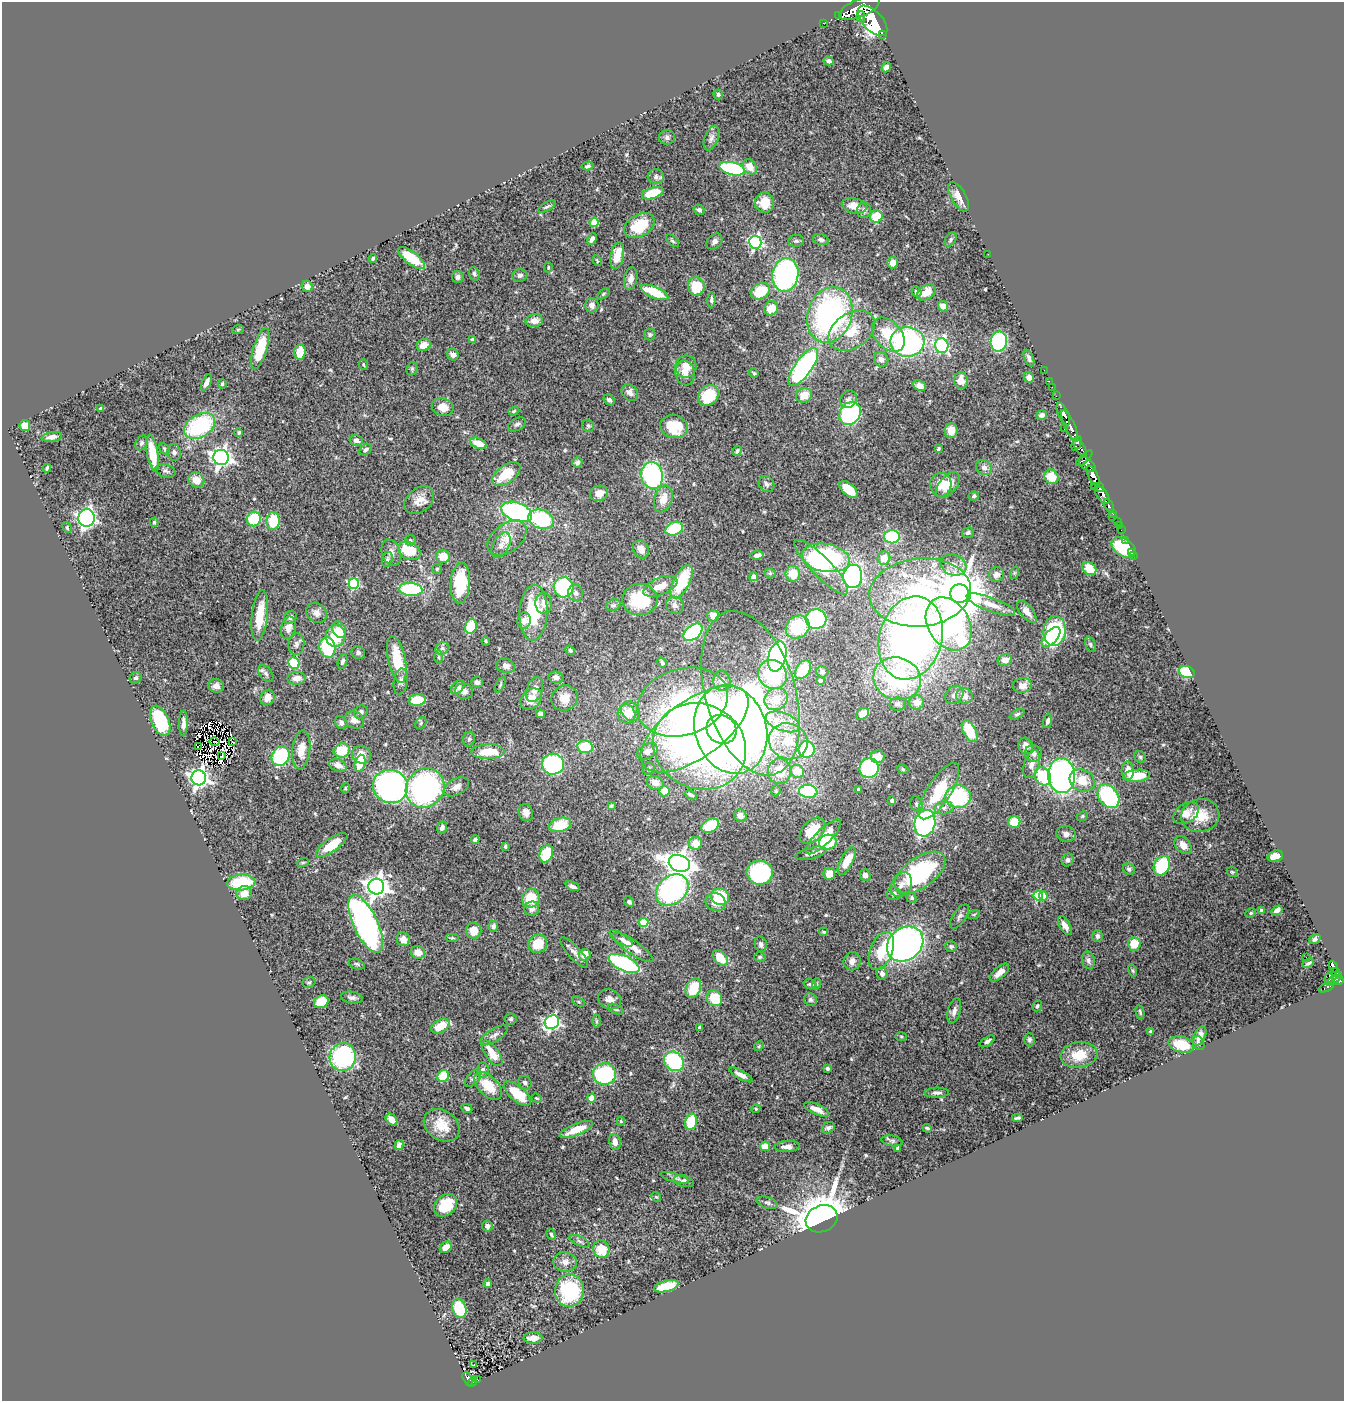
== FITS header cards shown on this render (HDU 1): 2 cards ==
NAXIS1  =                 1342
NAXIS2  =                 1399

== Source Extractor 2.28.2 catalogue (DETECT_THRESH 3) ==
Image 1342 x 1399 px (HDU 1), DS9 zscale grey, 1 PNG px = 1 image px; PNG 1346 x 1403 px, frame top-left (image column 1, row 1399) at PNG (2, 2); each listed source drawn as its Kron ellipse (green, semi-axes under 4 px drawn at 4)
Background 1.6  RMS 0.037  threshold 0.112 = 3 sigma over >= 5 px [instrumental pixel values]
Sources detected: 551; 6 with non-positive FLUX_AUTO (blend fragments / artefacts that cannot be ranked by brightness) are neither listed nor drawn; of the other 545, the 500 brightest by FLUX_AUTO listed and drawn (45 fainter detections omitted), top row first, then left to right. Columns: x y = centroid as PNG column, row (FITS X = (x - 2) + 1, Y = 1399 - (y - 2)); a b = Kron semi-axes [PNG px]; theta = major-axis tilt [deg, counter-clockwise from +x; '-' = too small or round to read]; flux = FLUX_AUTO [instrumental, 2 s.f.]
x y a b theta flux
860 8 22 9 23 10000
839 15 3 2 - 8.5
861 16 5 4 - 1100
873 21 19 9 -46 12000
823 23 2 2 - 17
882 34 4 3 - 240
829 61 5 4 - 8
886 67 5 4 - 9.8
718 94 5 4 - 4.6
667 137 8 7 - 7.4
711 138 13 6 68 11
588 166 6 3 14 5.1
750 167 8 6 -55 31
732 169 13 6 -13 230
656 177 8 7 - 9
653 193 11 5 18 79
958 197 16 7 -60 23
764 203 10 9 - 49
854 206 12 7 -12 27
547 207 10 3 30 4.7
699 210 6 5 - 6.3
864 210 8 7 - 11
876 216 6 6 - 63
594 222 4 4 - 65
639 226 16 11 31 97
592 239 6 4 62 12
821 240 8 5 -15 7
951 240 8 5 56 5.4
672 241 8 4 -45 4.2
714 241 9 6 43 8.9
796 241 8 6 9 6.4
755 242 6 6 - 540
988 254 2 2 - 12
617 256 14 6 77 42
373 258 4 3 - 4.3
411 258 16 6 -37 88
597 261 5 3 - 2.8
893 263 6 5 - 18
548 267 5 3 - 2.8
474 274 7 5 -72 4.9
520 275 7 6 - 8.3
785 275 17 13 81 560
458 277 6 5 - 8.7
631 279 11 6 78 15
307 286 6 5 - 17
696 286 9 8 - 72
760 291 10 7 28 83
655 292 15 5 -23 92
916 292 5 4 - 7.3
926 292 10 7 36 35
603 294 7 3 36 3.2
711 300 7 4 87 5.2
592 305 7 6 - 12
943 306 5 5 - 19
771 308 7 6 - 38
830 315 28 22 71 630
534 321 9 6 4 19
238 329 6 4 19 2.8
852 331 25 17 33 71
650 335 6 5 - 4.3
888 335 20 13 -48 85
473 340 4 4 - 15
907 342 17 15 -1 480
999 342 10 8 79 250
424 345 7 6 - 30
942 345 7 6 - 350
260 348 21 7 73 73
300 352 7 6 - 36
453 355 6 5 - 14
1029 358 9 4 -67 8.2
881 359 8 7 - 13
363 365 5 4 - 3.7
686 367 11 10 - 34
803 367 22 8 54 490
412 369 7 5 71 4
1044 370 2 2 - 19
685 373 12 9 -80 24
754 373 5 4 - 3.9
1029 377 5 5 - 16
961 381 8 7 - 27
1049 381 2 2 - 24
206 382 9 4 64 11
222 384 4 4 - 4.1
919 385 7 5 -24 16
1052 387 2 2 - 24
630 392 9 7 -51 14
708 395 11 9 47 110
804 395 8 7 - 33
1056 396 2 2 - 25
848 399 9 8 - 11
609 400 6 5 - 6.8
443 407 11 8 -17 30
101 409 4 3 - 6.5
514 411 6 4 20 3.7
850 413 12 10 56 290
1063 414 12 5 -65 2800
1042 415 5 4 - 9.1
517 424 9 6 30 7.3
25 425 5 5 - 36
199 426 17 11 32 250
588 426 6 6 - 4.5
1070 426 17 5 -66 3000
674 427 14 11 -17 66
1064 429 2 2 - 15
951 430 7 6 - 32
239 433 4 4 - 4.3
52 437 10 5 9 14
356 440 6 5 - 7.8
141 443 8 5 61 5.9
478 443 9 5 -20 38
1077 443 8 3 64 730
1080 448 10 4 -56 2000
165 449 6 4 -61 3.6
938 449 4 3 - 4.1
366 450 7 5 41 6.7
737 451 5 3 - 4.4
174 452 8 6 -78 7.6
153 453 19 5 -80 72
221 457 8 7 - 1300
1084 458 10 4 44 870
577 462 5 5 - 7.5
1087 464 9 5 -38 1100
984 467 8 7 - 12
47 468 4 3 - 4.3
166 471 10 6 -16 8.1
506 474 16 9 37 71
652 475 13 11 -80 370
1093 476 11 5 -62 4800
1051 477 7 6 - 43
196 480 8 7 - 30
766 484 9 7 -49 8.5
941 485 12 11 - 35
948 485 15 8 51 32
1094 486 2 2 - 140
1100 487 5 3 - 1100
849 489 11 6 -41 66
599 493 9 7 19 24
1102 495 10 5 -53 2800
974 496 5 4 - 4.4
663 499 14 9 72 33
419 500 17 12 40 29
1109 506 7 3 -64 430
517 512 16 9 -19 450
1112 513 4 2 - 550
1112 517 4 2 - 22
87 518 9 8 - 860
254 519 7 7 - 130
541 519 13 9 -19 170
273 521 9 6 85 82
1117 521 2 2 - 19
154 522 4 4 - 3.1
1119 525 2 2 - 19
67 528 6 4 -64 3.4
674 529 9 6 24 110
1121 530 2 2 - 18
968 533 6 5 - 5.3
892 537 8 6 0 190
507 538 22 14 38 43
410 540 6 5 - 4.8
1126 540 3 2 - 15
501 545 14 8 62 16
1124 548 13 8 -33 160
641 549 9 7 -66 18
409 551 12 8 -26 95
1132 552 3 2 - 28
391 553 13 9 -71 16
757 555 7 4 8 9.1
443 556 7 6 - 37
1134 556 3 2 - 3.7
826 558 24 14 -11 330
884 558 7 6 - 33
387 559 8 5 73 5.2
953 565 13 10 -21 23
821 567 37 10 -46 120
437 569 5 5 - 3.5
1089 569 7 6 - 48
770 573 5 5 - 3.1
1014 573 6 4 72 3.5
793 574 8 7 - 49
996 574 7 7 - 13
853 576 11 9 82 350
754 577 4 4 - 23
681 582 18 8 62 130
460 583 20 9 86 99
354 584 5 5 - 220
660 586 18 8 23 33
564 587 10 10 - 200
411 589 11 6 -4 210
576 593 8 7 - 8.8
920 593 51 34 6 530
960 594 9 9 - 17000
640 599 18 15 1 130
544 603 10 8 -85 21
991 604 26 7 -21 31
613 605 7 5 21 5.9
675 605 9 8 - 12
1027 612 13 6 -51 15
317 613 11 9 -41 16
533 613 28 14 88 150
260 615 25 8 84 71
713 616 6 5 - 23
290 617 7 5 49 8.3
816 619 10 10 - 390
524 621 8 6 83 17
949 624 28 20 -59 1100
471 626 7 5 75 97
798 627 12 11 - 110
288 628 11 7 77 23
339 630 9 6 -61 22
1055 631 15 11 85 260
693 632 11 7 40 220
336 636 11 10 - 85
1051 637 12 6 47 94
911 638 42 31 74 1600
486 641 4 3 - 2.9
296 644 11 8 80 9.1
1090 644 8 5 -72 5.2
327 647 10 8 -80 160
442 648 7 6 - 8.5
570 650 5 4 - 4.1
358 652 7 6 - 7.2
777 656 15 8 75 630
438 657 7 4 -89 4.6
397 659 24 8 -78 90
1005 660 7 6 - 18
342 661 7 4 73 7.1
662 662 5 4 - 6.3
294 663 6 5 - 96
506 666 9 7 -17 11
803 670 10 6 56 67
822 672 6 5 - 6
1187 672 8 5 -19 170
266 673 9 6 -50 7.8
773 674 15 13 -49 160
556 677 7 6 - 11
136 678 6 5 - 5.3
297 678 9 6 2 19
897 679 24 21 -20 300
820 680 3 3 - 3.4
401 681 13 7 80 11
722 681 10 8 -84 12
477 682 6 5 - 8.4
500 685 8 3 60 3.9
216 686 8 7 - 13
1022 686 9 7 5 17
458 687 8 5 48 14
535 689 13 8 72 18
464 691 9 7 -14 12
750 693 85 45 -74 870
954 695 10 8 42 14
964 696 8 7 - 22
267 698 8 7 - 21
565 698 13 12 - 34
531 699 12 9 45 32
776 699 12 10 35 46
417 700 8 5 7 75
682 702 46 33 17 650
917 703 7 7 - 25
898 704 8 6 3 7.7
630 711 10 8 -49 24
361 712 7 6 - 8.2
540 714 4 4 - 7.4
627 714 9 8 - 46
862 714 7 5 36 20
1017 714 8 4 25 4.6
354 720 10 8 -28 15
160 721 16 8 -67 180
1047 721 7 4 70 8.2
341 722 7 5 -68 8.3
783 722 18 9 -20 32
183 723 13 4 89 13
421 723 6 5 - 4.7
694 729 63 29 35 630
721 729 15 14 - 740
731 729 45 35 -72 2500
970 731 12 6 -62 81
469 739 7 6 - 5.9
788 741 20 17 -26 72
214 742 5 2 - 4.4
233 742 3 2 - 7.8
700 746 47 42 -25 740
1026 746 8 7 - 19
198 747 4 2 - 5
585 747 8 6 -8 99
807 749 8 8 - 140
301 750 19 9 84 34
342 750 8 7 - 72
647 751 11 7 29 18
488 752 17 7 1 67
1033 753 9 8 - 12
361 755 10 8 -22 25
222 756 3 2 - 3.1
281 756 10 8 61 160
878 757 7 6 - 18
1140 757 6 5 - 3.9
360 763 9 5 73 64
553 764 11 10 - 240
1032 764 14 7 71 18
338 765 9 6 -26 20
869 768 10 9 - 270
649 769 6 6 - 4.8
903 769 6 4 -24 3.6
780 771 13 11 -89 59
797 771 7 6 - 48
1128 771 9 6 -86 24
1062 775 18 13 -85 720
1043 776 9 7 -58 140
1137 776 13 6 6 66
199 778 7 7 - 1200
1082 780 13 10 -27 52
655 783 8 6 -22 18
390 786 17 16 - 670
456 787 13 8 27 17
345 788 5 4 - 2.8
425 788 20 18 50 550
858 790 3 3 - 4
664 791 5 5 - 31
776 791 6 4 71 3.5
808 791 9 6 -5 170
939 791 32 12 57 110
691 795 6 3 -25 4.8
1108 796 13 9 -53 280
958 797 13 11 5 220
892 801 4 4 - 12
916 804 8 6 -67 6.7
611 806 4 3 - 2.9
944 808 9 6 4 11
526 812 9 7 -75 16
1186 813 14 9 35 31
740 816 6 6 - 13
1082 816 6 4 23 3.5
1200 816 19 16 9 59
1014 822 6 6 - 52
925 823 13 10 76 480
560 825 11 7 16 80
710 826 9 6 31 65
442 828 6 5 - 8.5
812 831 15 10 47 62
1066 834 10 8 -12 13
823 837 23 7 45 60
475 840 4 3 - 6.2
828 842 9 7 14 98
695 843 6 6 - 30
332 845 18 6 34 70
1183 845 10 7 -50 23
505 846 4 3 - 3.4
811 853 16 5 14 18
546 854 9 6 66 92
1275 856 8 5 16 33
1068 860 7 5 58 7.6
847 861 15 6 62 45
303 862 6 4 18 3
679 863 11 8 -21 2200
1162 866 10 7 64 150
1129 869 6 5 - 5.9
1232 872 6 4 -43 3.4
760 873 13 12 - 330
920 873 29 15 35 250
829 874 6 5 - 35
865 875 6 5 - 12
241 882 14 8 4 120
901 885 13 9 59 20
572 886 7 4 -22 8.5
376 887 8 8 - 2100
672 890 18 13 40 460
244 893 8 7 - 27
894 894 7 6 - 8.6
1038 896 5 4 - 140
1043 896 5 4 - 38
720 897 9 8 - 100
531 898 9 9 - 67
912 898 5 5 - 5.3
629 902 6 4 -47 7.6
716 902 10 8 -21 25
532 909 7 7 - 13
1261 910 4 3 - 4.5
1277 910 6 4 32 10
1251 913 5 4 - 3.5
974 914 6 3 19 3.2
960 916 14 6 55 9.1
644 922 4 4 - 110
366 924 31 12 -65 760
1065 925 10 5 -62 16
493 926 5 5 - 8
474 931 8 7 - 37
823 932 5 3 - 3
1097 936 6 5 - 6.7
452 938 7 4 0 3.4
403 939 7 6 - 21
1315 939 6 4 35 6.7
623 940 11 5 -28 8.4
538 944 10 9 - 55
761 944 8 6 -77 7.2
905 944 19 16 39 1100
1134 944 7 6 - 48
632 946 26 7 -35 34
951 946 6 5 - 5.6
881 951 20 11 68 81
418 952 7 6 - 24
574 952 20 6 -49 15
585 955 6 5 - 35
760 957 6 4 1 3.7
1306 957 2 2 - 1800
720 958 9 6 -50 45
1088 960 9 6 -77 9
852 961 9 8 - 16
624 963 16 7 -25 310
1308 963 6 4 26 5.5
357 964 8 5 -20 4.7
1333 967 6 3 -66 360
1133 970 6 4 -71 3.8
999 972 12 5 41 22
1335 972 4 3 - 250
882 974 6 5 - 13
1329 979 7 3 75 190
1335 979 9 4 42 930
1339 981 5 4 - 650
309 982 6 5 - 3.9
810 984 6 5 - 6
816 984 6 4 77 3.4
1326 987 8 4 26 130
693 988 10 7 65 70
352 997 11 5 -9 9.2
715 998 8 7 - 66
609 999 12 10 -23 16
810 1000 7 6 - 5.7
321 1002 7 6 - 67
579 1002 6 4 -32 3
1037 1006 5 4 - 4.4
616 1009 8 4 -25 5.4
954 1011 13 6 75 13
1140 1012 7 4 -79 4.7
511 1019 6 5 - 4.8
596 1021 6 4 -89 3.8
552 1022 7 6 - 510
440 1026 10 6 31 57
700 1028 4 3 - 8.7
1151 1031 4 4 - 5
494 1035 16 6 32 13
901 1036 6 4 -2 2.8
1199 1036 10 5 62 15
1029 1040 6 5 - 5.9
987 1041 8 4 33 6.7
1199 1043 7 5 -64 5.5
1181 1045 13 8 -15 64
759 1046 5 4 - 3.2
492 1053 15 6 -55 51
1079 1055 18 13 8 64
343 1057 14 13 - 310
674 1061 10 9 - 210
828 1069 4 4 - 5.7
483 1070 7 6 - 8.1
604 1074 11 10 - 200
741 1075 13 4 -29 13
443 1076 6 5 - 96
473 1078 10 6 49 7.3
525 1083 7 6 - 7.5
488 1086 17 9 -45 62
937 1093 12 5 1 9.2
517 1094 16 7 -40 100
537 1098 6 4 -20 3
592 1098 4 4 - 55
467 1108 6 4 -26 7
756 1109 4 4 - 2.9
816 1109 13 5 -24 23
1017 1118 5 3 - 4.6
391 1119 7 5 -47 18
621 1121 4 4 - 3.3
691 1122 8 5 77 120
442 1125 19 14 -35 57
828 1128 7 5 31 6.5
927 1128 4 3 - 4.6
576 1129 18 6 22 48
892 1141 10 5 -10 6
615 1142 8 5 -83 17
399 1145 5 4 - 8
765 1146 5 5 - 25
787 1147 13 5 4 13
898 1148 4 3 - 5.2
674 1178 15 4 -15 8.2
684 1181 10 5 -17 9.9
656 1197 5 4 - 3
767 1203 11 5 -18 6.6
445 1205 13 10 42 71
821 1219 16 13 25 5400
487 1226 5 5 - 8.5
551 1234 6 4 -61 3.8
580 1241 11 4 -24 6.9
446 1247 7 5 37 16
601 1249 9 8 - 59
565 1262 12 10 -6 19
488 1284 4 3 - 5.2
666 1286 12 5 14 83
570 1290 16 14 88 200
459 1308 9 7 -71 98
533 1338 9 6 0 21
474 1365 3 2 - 4.8
468 1379 7 4 -61 130
478 1380 3 2 - 16
473 1381 5 4 - 97
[45 fainter detections neither listed nor drawn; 6 non-positive-flux detections neither listed nor drawn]